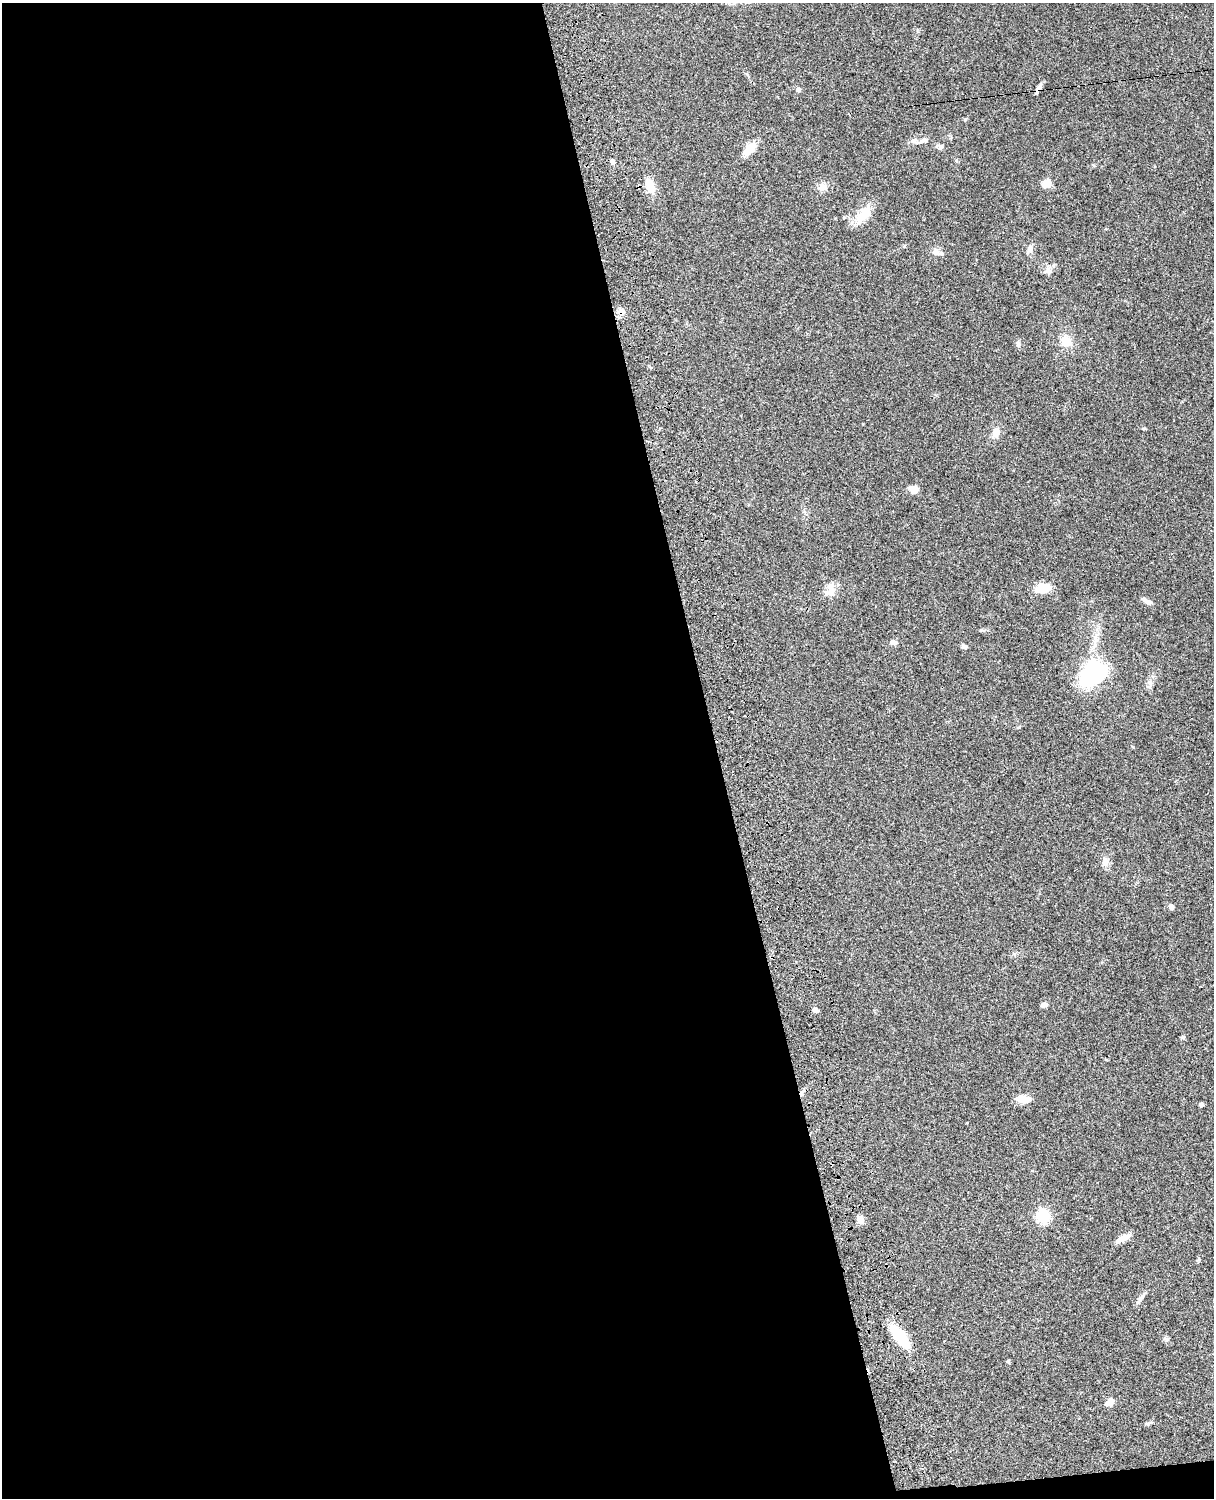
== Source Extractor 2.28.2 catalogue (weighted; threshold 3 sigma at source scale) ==
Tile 9 of 4 x 3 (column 1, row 3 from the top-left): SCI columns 122-1333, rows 277-1772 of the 5089 x 4927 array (HDU 1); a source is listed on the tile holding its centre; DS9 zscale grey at full resolution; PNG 1216 x 1500 px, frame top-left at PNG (2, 3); no overlay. Shown black and unused: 60% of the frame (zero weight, under 3 of 4 exposures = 6% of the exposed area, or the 3 px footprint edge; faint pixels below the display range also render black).
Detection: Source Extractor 2.28.2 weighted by HDU 2 'WHT'; one run over the whole footprint, this tile lists its part. Background 0.0759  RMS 0.0057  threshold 0.0257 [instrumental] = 3 sigma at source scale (4.5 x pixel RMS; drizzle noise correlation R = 1.50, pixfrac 1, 0.05/0.05 arcsec/px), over >= 5 px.
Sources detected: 43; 2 inside a brighter listed object's ellipse — not listed separately; the other 41 listed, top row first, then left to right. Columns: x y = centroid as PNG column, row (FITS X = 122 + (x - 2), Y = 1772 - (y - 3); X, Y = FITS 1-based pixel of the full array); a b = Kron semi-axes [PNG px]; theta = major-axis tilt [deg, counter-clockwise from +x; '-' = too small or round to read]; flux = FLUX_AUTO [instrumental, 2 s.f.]
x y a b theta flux
1039 88 12 4 60 2.2
798 90 8 4 -36 0.94
923 141 14 6 15 2.2
941 147 8 5 37 1.2
750 148 15 8 45 8.8
612 162 5 4 - 2
1046 183 11 9 34 4.5
650 185 20 11 -71 7.1
823 187 12 10 11 3.8
863 215 30 12 51 10
1030 249 11 8 73 2.6
936 252 13 8 -18 3.2
1048 271 9 8 - 2.6
621 312 9 8 - 3.5
1066 341 9 8 - 12
1018 345 8 5 -70 1.2
996 432 12 9 69 4.3
914 489 11 8 -10 4.2
1042 588 15 9 6 11
831 591 16 8 -87 4.2
1147 601 12 6 -28 2.4
894 643 9 6 13 1.7
963 647 7 5 -40 1.2
1093 673 27 19 41 61
1105 862 13 8 84 3.5
1171 907 6 5 - 2.1
1044 1005 8 5 8 2
815 1010 8 5 -21 1.7
1183 1038 5 5 - 1.2
802 1093 9 4 78 1.5
1023 1099 13 7 -5 7.9
1201 1104 5 5 - 1.1
1043 1216 12 11 - 17
860 1220 10 8 -77 2.9
1123 1238 20 6 26 4.5
1140 1298 16 5 52 2.2
899 1336 21 9 -53 28
1166 1339 8 4 -44 1.1
1008 1362 6 4 -89 0.65
1110 1402 10 7 35 4
1147 1424 6 4 0 0.81
Overlapping masked pixels (flux is a lower limit): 4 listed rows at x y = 1039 88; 621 312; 802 1093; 899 1336
Unlisted compact peaks at least as high as the median listed source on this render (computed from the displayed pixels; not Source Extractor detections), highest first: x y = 1144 428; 981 630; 1133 747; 1199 1259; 904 246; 1014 954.